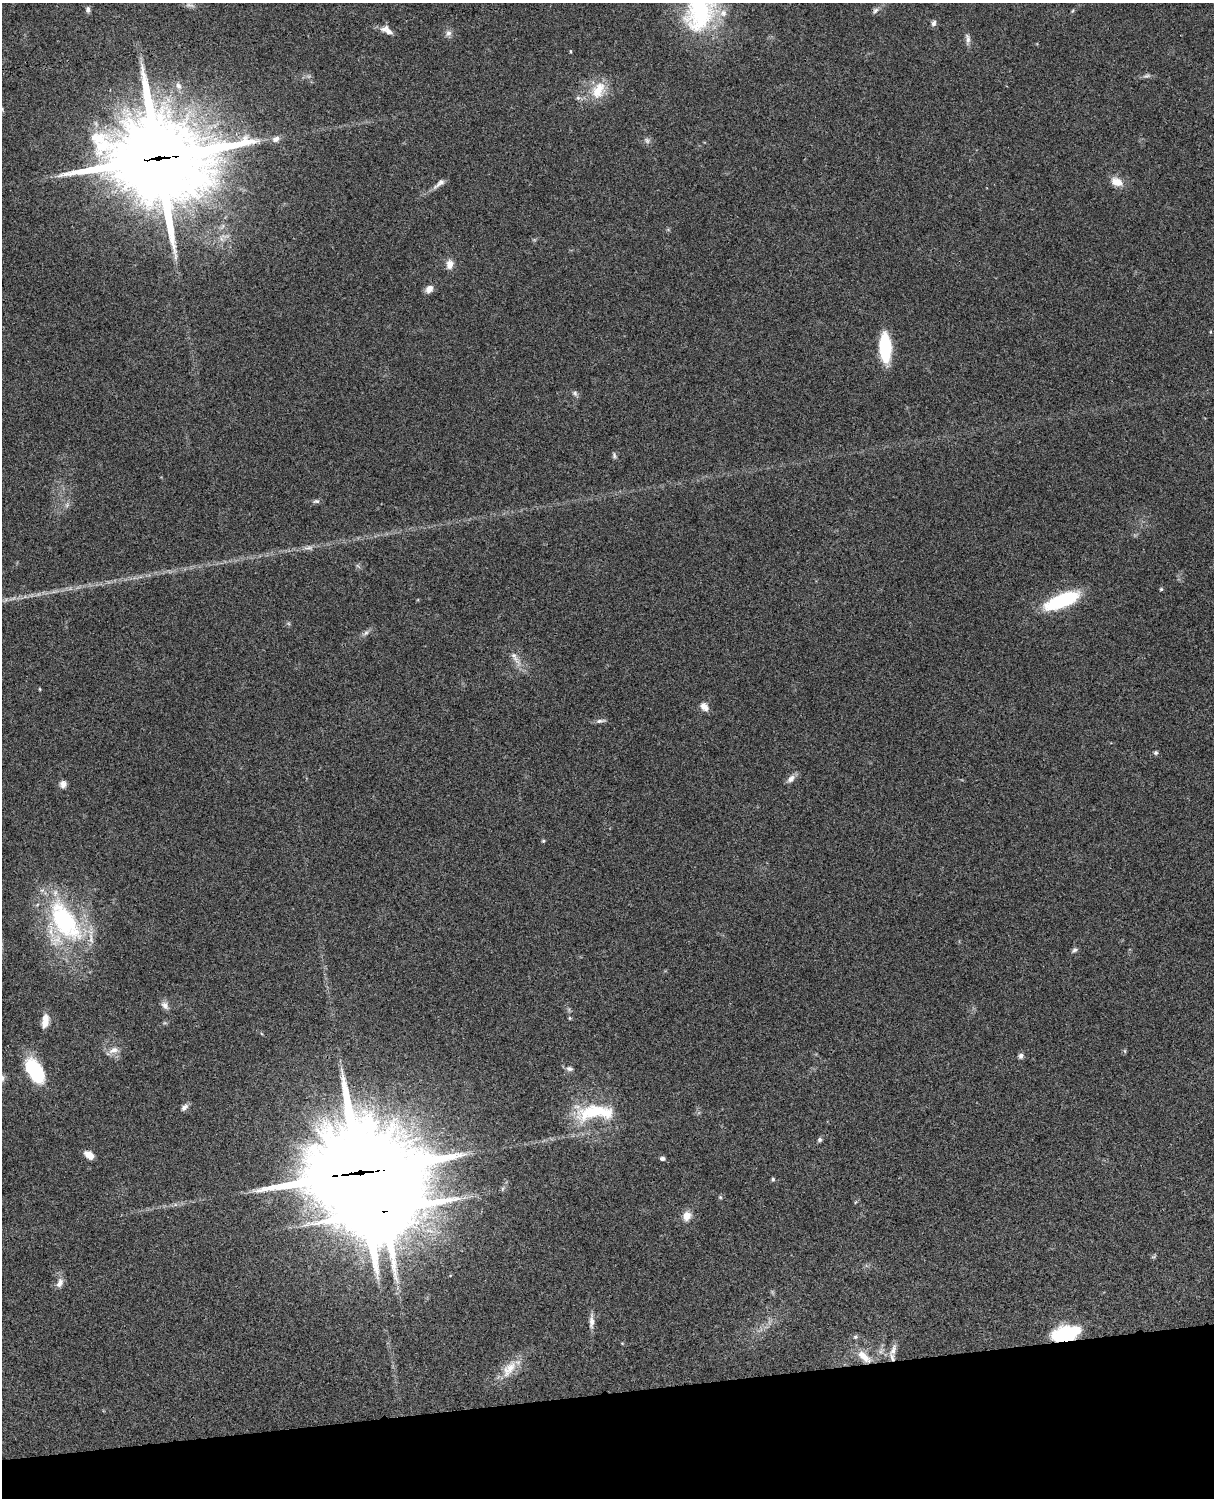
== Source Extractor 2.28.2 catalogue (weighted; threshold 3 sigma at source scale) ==
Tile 10 of 4 x 3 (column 2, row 3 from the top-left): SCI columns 1333-2544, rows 277-1772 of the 5087 x 4927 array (HDU 1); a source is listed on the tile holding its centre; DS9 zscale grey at full resolution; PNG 1216 x 1500 px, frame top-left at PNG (2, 3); no overlay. Shown black and unused: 7% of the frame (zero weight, under 3 of 4 exposures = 6% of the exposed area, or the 3 px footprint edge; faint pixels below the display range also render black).
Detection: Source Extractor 2.28.2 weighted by HDU 2 'WHT'; one run over the whole footprint, this tile lists its part. Background 0.0802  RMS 0.0058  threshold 0.0262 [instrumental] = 3 sigma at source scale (4.5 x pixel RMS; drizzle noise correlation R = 1.50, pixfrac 1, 0.05/0.05 arcsec/px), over >= 5 px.
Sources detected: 72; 4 too faint to see at this stretch — not listed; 2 inside a brighter listed object's ellipse — not listed separately; the other 66 listed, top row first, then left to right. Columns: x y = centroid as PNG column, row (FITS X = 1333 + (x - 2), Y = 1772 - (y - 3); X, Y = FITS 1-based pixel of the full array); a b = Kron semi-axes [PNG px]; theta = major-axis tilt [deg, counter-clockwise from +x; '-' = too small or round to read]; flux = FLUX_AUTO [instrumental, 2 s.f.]
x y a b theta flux
700 7 59 35 84 84
88 9 8 6 -88 1.7
875 10 10 6 57 1.8
1072 11 6 3 70 0.63
934 23 8 5 76 1.9
388 31 15 7 -50 3.8
448 33 9 8 - 2.4
967 39 16 6 -84 2.5
570 51 4 3 - 0.46
1147 76 11 5 13 1.7
178 86 11 7 -69 2.9
598 90 26 17 59 15
578 98 6 5 - 1.3
276 139 10 8 27 3
647 140 8 7 - 1.8
158 158 37 31 -5 7100
1117 182 16 11 -22 6.7
439 183 19 6 39 3.2
450 264 11 8 81 4.4
429 289 10 8 49 3.8
885 348 21 8 -87 50
575 393 8 6 -48 1.5
614 455 9 5 -73 1.3
316 501 9 5 6 1.4
309 548 14 6 -1 2.7
358 566 8 4 -45 1
1161 589 4 4 - 0.83
1062 601 40 14 22 40
366 633 11 6 41 2
516 659 28 7 -58 5.2
40 689 5 3 - 0.47
704 707 13 8 -51 3.8
600 721 14 5 7 1.9
1156 753 5 5 - 1.1
791 779 12 7 45 3.2
63 784 9 8 - 2.8
543 841 5 4 - 0.7
64 922 62 40 -67 87
1074 950 9 6 39 1.5
165 1005 13 8 -46 2.8
570 1018 5 4 - 0.65
45 1021 16 8 81 6.3
114 1050 14 9 18 4.5
1125 1051 6 3 -71 0.68
1021 1056 7 6 - 1.8
569 1069 9 6 -7 1.8
35 1071 23 12 -57 46
184 1107 10 6 48 2.6
595 1112 55 19 5 34
820 1140 6 6 - 1.2
89 1155 10 7 -38 5.3
662 1158 6 5 - 1.8
360 1172 43 34 5 9200
773 1179 5 4 - 0.83
502 1189 6 4 71 0.83
720 1197 5 4 - 0.68
384 1211 20 16 66 3100
687 1216 12 10 55 5.2
1153 1257 7 4 18 0.84
60 1283 14 8 68 3.5
591 1321 21 6 89 3.7
1066 1333 23 11 13 45
855 1337 7 5 -20 1.2
893 1350 20 7 67 4.6
864 1356 22 9 -42 8.9
509 1369 30 13 52 11
Overlapping masked pixels (flux is a lower limit): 5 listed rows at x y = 158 158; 360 1172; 384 1211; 1066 1333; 864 1356
Isophote crosses this tile's border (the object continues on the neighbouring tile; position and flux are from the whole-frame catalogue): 1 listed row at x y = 700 7